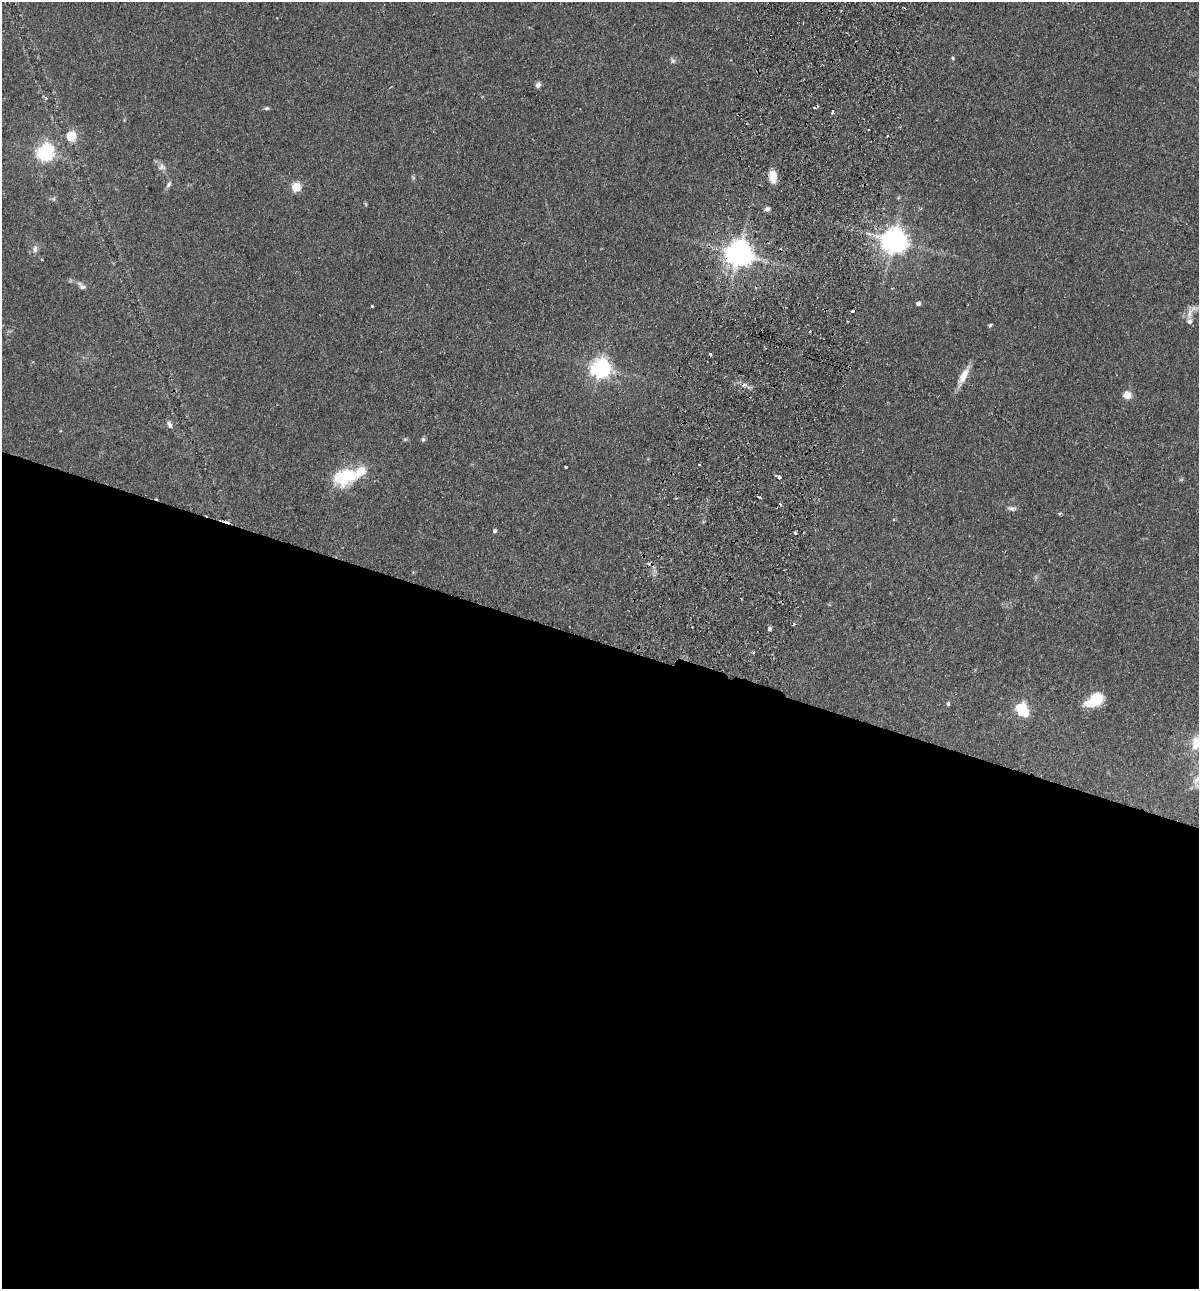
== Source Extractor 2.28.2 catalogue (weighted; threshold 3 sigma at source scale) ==
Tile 14 of 4 x 4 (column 2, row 4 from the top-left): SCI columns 1505-2701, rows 19-1305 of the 5280 x 5184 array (HDU 1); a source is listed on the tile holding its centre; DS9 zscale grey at full resolution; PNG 1201 x 1291 px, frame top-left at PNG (2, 2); no overlay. Shown black and unused: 50% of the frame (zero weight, under 2 of 3 exposures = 3% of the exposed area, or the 3 px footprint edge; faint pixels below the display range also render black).
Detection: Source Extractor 2.28.2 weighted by HDU 2 'WHT'; one run over the whole footprint, this tile lists its part. Background 0.0824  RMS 0.0058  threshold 0.0261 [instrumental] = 3 sigma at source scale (4.5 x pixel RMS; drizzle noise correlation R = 1.50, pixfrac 1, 0.05/0.05 arcsec/px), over >= 5 px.
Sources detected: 58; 1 inside a brighter object's white glare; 10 cosmic-ray / hot-pixel residue — not listed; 2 inside a brighter listed object's ellipse — not listed separately; the other 45 listed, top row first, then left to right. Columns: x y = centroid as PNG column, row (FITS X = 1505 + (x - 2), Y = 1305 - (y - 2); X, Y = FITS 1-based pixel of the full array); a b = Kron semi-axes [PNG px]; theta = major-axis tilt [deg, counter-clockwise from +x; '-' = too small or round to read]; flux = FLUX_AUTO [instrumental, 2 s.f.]
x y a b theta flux
953 58 5 4 - 0.68
673 61 7 7 - 1.3
538 85 7 6 - 1.9
46 98 6 4 -88 0.81
267 108 6 4 13 0.95
832 113 3 3 - 1.9
71 136 6 5 - 29
44 152 7 6 - 200
162 167 11 8 2 2.6
773 177 16 9 -83 6.1
169 184 10 5 60 1.6
296 187 5 5 - 29
898 198 5 4 - 0.6
54 199 6 4 89 0.83
767 209 6 6 - 1.6
894 241 8 8 - 610
35 249 10 7 -89 2.3
739 254 8 8 - 690
42 260 4 2 - 0.38
81 286 15 7 -37 2.6
918 304 5 4 - 2
372 306 3 3 - 0.7
852 311 3 2 - 1.5
1191 311 24 9 52 4.4
990 325 5 4 - 0.89
810 331 3 2 - 0.67
600 368 7 7 - 270
963 376 24 9 61 6.7
1127 395 11 9 5 4.3
169 424 9 6 -68 1.8
405 439 6 4 18 0.68
423 439 6 5 - 1
700 465 3 2 - 1
565 467 3 3 - 1
348 476 31 18 21 28
779 477 3 3 - 4.9
760 498 4 3 - 2.9
1012 508 12 6 -6 1.8
495 531 5 4 - 1.2
795 532 3 3 - 1.7
769 629 5 4 - 1.3
1095 700 13 7 33 32
948 704 5 4 - 0.91
1021 709 6 5 - 54
1197 779 17 8 43 5.8
Overlapping masked pixels (flux is a lower limit): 2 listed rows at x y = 894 241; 739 254
Isophote crosses this tile's border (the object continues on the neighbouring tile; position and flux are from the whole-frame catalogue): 1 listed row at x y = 1197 779